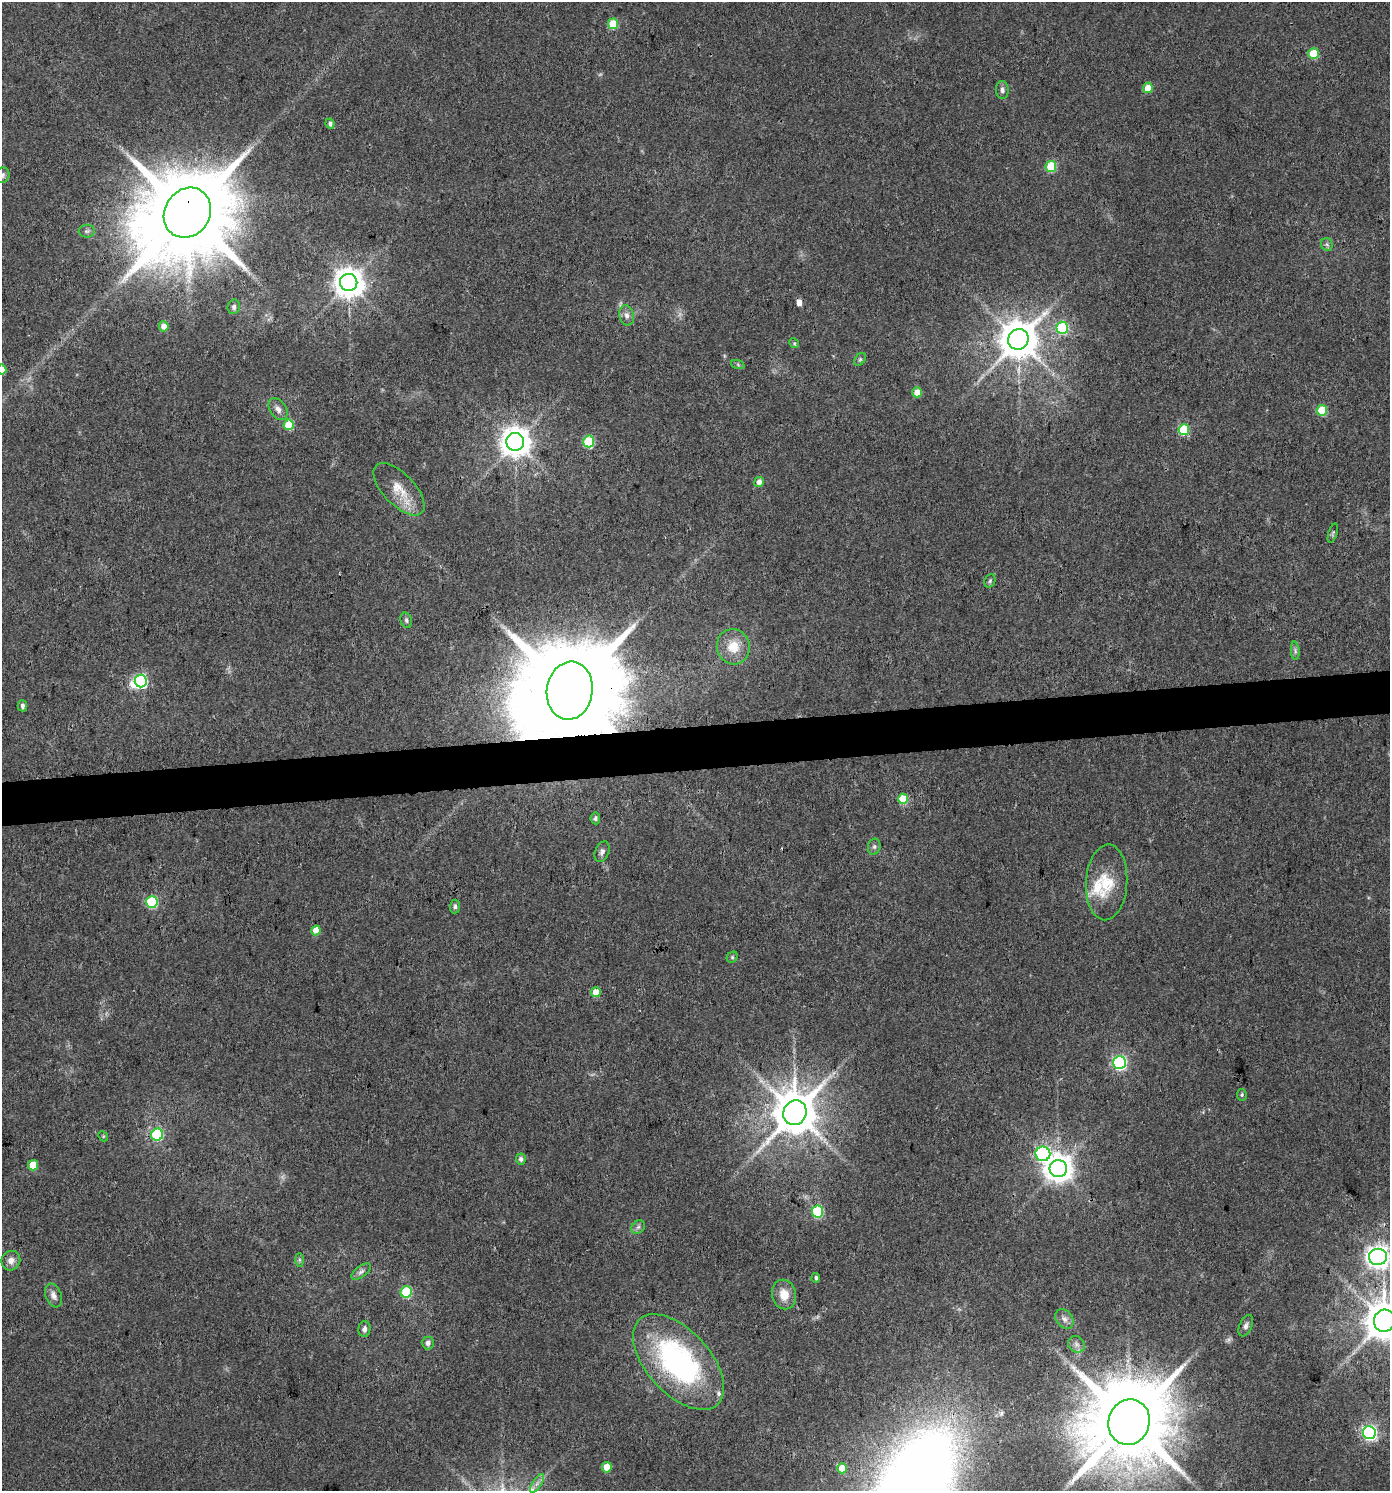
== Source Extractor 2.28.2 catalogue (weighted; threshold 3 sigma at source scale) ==
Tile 5 of 3 x 3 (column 2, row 2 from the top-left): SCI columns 1393-2780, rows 1490-2978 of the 4213 x 4467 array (HDU 1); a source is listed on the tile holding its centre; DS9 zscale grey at full resolution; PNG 1392 x 1493 px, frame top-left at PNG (2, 2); each listed source drawn as its Kron ellipse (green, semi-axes under 4 px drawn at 4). Shown black and unused: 3% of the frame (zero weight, under 3 of 4 exposures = <1% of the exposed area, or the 3 px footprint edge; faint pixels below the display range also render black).
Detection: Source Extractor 2.28.2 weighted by HDU 2 'WHT'; one run over the whole footprint, this tile lists its part. Background 0.0407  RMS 0.0042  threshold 0.0189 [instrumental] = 3 sigma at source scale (4.5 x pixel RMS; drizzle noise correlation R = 1.50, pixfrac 1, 0.0396/0.0396 arcsec/px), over >= 5 px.
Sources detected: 84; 2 too faint to see at this stretch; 1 inside a brighter object's white glare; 1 cosmic-ray / hot-pixel residue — neither listed nor drawn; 2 inside a brighter listed object's ellipse — not listed separately; the other 78 listed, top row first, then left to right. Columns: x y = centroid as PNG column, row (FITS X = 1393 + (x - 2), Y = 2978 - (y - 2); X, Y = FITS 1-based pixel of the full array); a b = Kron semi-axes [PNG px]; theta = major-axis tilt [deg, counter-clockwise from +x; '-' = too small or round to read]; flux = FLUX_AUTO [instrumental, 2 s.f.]
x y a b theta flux
613 24 5 5 - 17
1313 54 5 5 - 15
1148 88 5 5 - 5.8
1002 90 9 6 -86 1.5
330 124 5 4 - 1.2
1051 167 5 5 - 23
2 175 8 7 - 1.2
187 213 26 22 56 8000
87 231 8 6 1 1.1
1327 244 6 5 - 0.89
349 283 9 8 - 620
234 307 7 6 - 1.2
627 315 10 7 -77 2.1
164 326 5 5 - 3.6
1062 328 6 6 - 33
1018 339 10 10 - 1300
794 343 5 4 - 0.51
860 359 7 5 54 0.75
738 365 7 4 -20 0.7
2 370 5 4 - 6.1
917 392 5 5 - 5.5
278 409 12 8 -56 2.4
1322 410 5 5 - 14
289 425 5 5 - 12
1184 430 5 5 - 28
589 441 6 5 - 29
515 442 9 9 - 610
759 482 5 4 - 2.6
399 489 33 15 -46 10
1333 533 10 4 73 0.75
990 581 7 5 68 0.89
406 620 8 5 -72 1
733 647 18 16 -71 9
1295 651 9 3 -85 0.98
141 681 6 6 - 71
570 691 29 23 81 13000
22 706 6 5 - 1.2
903 799 5 5 - 18
595 818 6 4 -82 1
874 847 8 6 76 1.2
602 852 11 7 66 1.6
1107 882 38 20 87 15
152 902 6 5 - 38
455 906 7 5 85 0.95
316 930 5 4 - 5.8
732 957 6 5 - 0.64
596 992 5 5 - 5.7
1120 1063 6 6 - 80
1242 1095 5 5 - 0.72
795 1113 13 11 64 1800
157 1135 6 6 - 36
103 1136 5 4 - 0.52
1043 1154 7 7 - 72
521 1159 5 5 - 1.2
33 1165 5 5 - 9.8
1058 1169 9 8 - 530
818 1211 6 5 - 34
638 1227 7 6 - 1.1
1378 1257 9 8 - 340
300 1260 7 4 -89 0.76
11 1261 10 9 - 3
361 1272 11 5 36 1.4
816 1278 5 4 - 0.9
406 1292 6 5 - 31
784 1294 15 12 -77 6.1
53 1295 12 7 -69 2.4
1064 1319 11 8 -53 1.9
1384 1321 11 10 - 1400
1246 1326 11 6 66 1.6
364 1329 8 6 85 1.8
428 1343 6 6 - 1.8
1076 1344 9 8 - 1.7
679 1362 58 31 -48 93
1129 1422 23 20 72 6900
1369 1433 6 6 - 98
607 1467 5 5 - 6.6
842 1468 5 5 - 7.1
537 1483 11 4 56 1.7
Overlapping masked pixels (flux is a lower limit): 2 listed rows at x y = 187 213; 570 691
Isophote crosses this tile's border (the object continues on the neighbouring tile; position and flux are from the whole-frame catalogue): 4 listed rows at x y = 2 175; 2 370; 1378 1257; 1384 1321